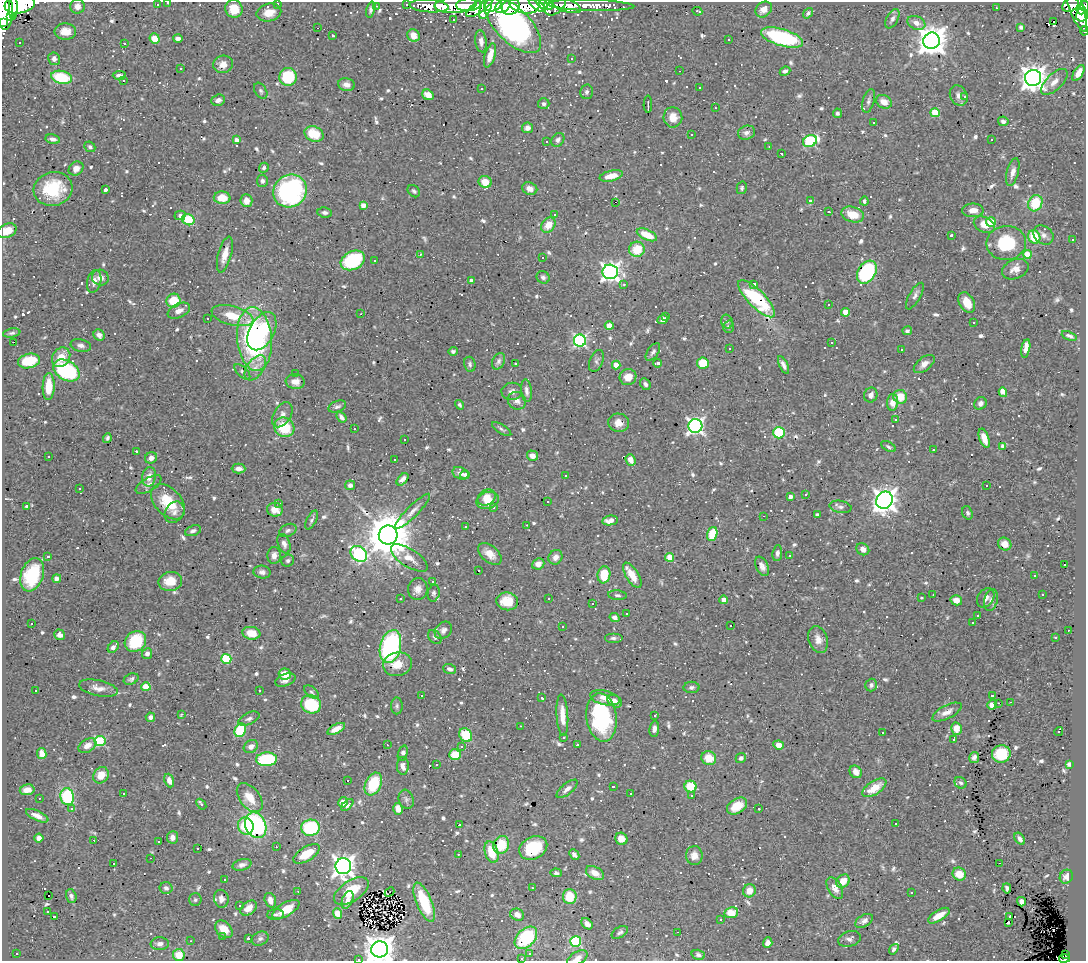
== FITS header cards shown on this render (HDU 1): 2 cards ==
NAXIS1  =                 1084
NAXIS2  =                  959

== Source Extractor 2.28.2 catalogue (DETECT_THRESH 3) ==
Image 1084 x 959 px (HDU 1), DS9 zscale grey, 1 PNG px = 1 image px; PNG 1088 x 963 px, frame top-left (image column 1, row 959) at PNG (2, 2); each listed source drawn as its Kron ellipse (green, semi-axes under 4 px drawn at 4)
Background 0.554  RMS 0.028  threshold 0.0852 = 3 sigma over >= 5 px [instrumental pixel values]
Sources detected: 990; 2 with non-positive FLUX_AUTO (blend fragments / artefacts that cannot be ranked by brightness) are neither listed nor drawn; of the other 988, the 500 brightest by FLUX_AUTO listed and drawn (488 fainter detections omitted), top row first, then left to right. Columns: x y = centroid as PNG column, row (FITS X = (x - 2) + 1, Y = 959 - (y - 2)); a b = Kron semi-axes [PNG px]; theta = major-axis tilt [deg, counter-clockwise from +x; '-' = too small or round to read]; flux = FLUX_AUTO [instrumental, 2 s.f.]
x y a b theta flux
168 3 3 2 - 6.1
278 3 3 3 - 6
20 4 15 9 9 1600
407 4 3 2 - 11
157 5 3 3 - 30
456 5 21 8 4 1100
468 5 12 6 5 1000
493 5 9 6 12 570
503 5 9 6 43 410
524 5 15 8 -10 1400
537 5 10 4 -37 520
543 5 5 4 - 290
549 5 5 4 - 370
566 5 15 6 -19 350
591 5 43 5 -2 250
1070 5 9 6 33 140
77 6 7 7 - 12
376 6 3 2 - 4.8
429 6 19 6 -4 270
480 6 16 6 37 500
556 6 12 7 41 190
1076 6 27 7 -70 440
1085 6 5 2 - 76
13 7 13 4 89 970
486 7 12 5 71 460
511 7 9 7 24 830
996 8 3 2 - 6.5
4 9 20 8 -87 2500
234 9 9 8 - 34
371 9 8 4 74 5.4
764 9 9 7 38 15
1081 10 5 4 - 150
697 11 5 3 - 9.7
269 13 12 9 13 22
808 13 6 4 51 4.4
1082 15 7 5 74 250
11 16 3 3 - 520
892 19 10 5 61 7.6
453 20 3 3 - 13
1054 21 3 3 - 660
2 23 3 2 - 180
916 23 9 6 -22 12
513 25 36 17 -44 1300
1021 27 4 3 - 4.5
317 28 3 2 - 7.9
65 31 11 8 -4 21
1084 31 4 2 - 16
414 35 6 6 - 21
333 36 3 3 - 6.2
782 38 22 8 -17 190
155 39 5 5 - 34
178 39 5 4 - 7
729 39 3 3 - 41
481 41 11 5 -82 11
931 41 8 8 - 2900
19 42 3 3 - 8.1
124 43 3 3 - 11
490 55 12 5 73 21
572 58 3 3 - 6.5
54 59 6 6 - 7
223 64 10 8 11 17
181 69 3 3 - 14
679 71 3 2 - 5
785 71 5 4 - 5.8
1078 73 9 4 59 16
119 75 6 4 3 6.5
61 77 10 6 -14 92
288 77 9 8 - 110
1033 78 8 8 - 2000
123 81 3 3 - 130
1054 82 16 8 44 17
346 85 8 6 -11 12
699 87 3 3 - 4.7
482 89 3 3 - 4.6
261 91 9 5 -58 4.8
587 92 7 6 - 5.5
428 95 6 5 - 23
959 95 10 8 -60 10
965 96 3 3 - 7
218 100 7 5 19 9
869 101 12 6 74 6.8
884 102 8 6 -27 19
544 104 6 5 - 5.3
648 104 9 2 89 6.7
715 108 3 2 - 6.1
837 113 5 4 - 4.4
935 113 4 4 - 78
673 117 10 9 - 20
1003 121 5 4 - 6.9
874 122 3 3 - 66
527 128 5 5 - 8.9
746 133 9 7 16 7.6
314 134 10 7 -22 53
691 135 3 3 - 6.8
53 139 7 4 -10 7.5
236 140 4 4 - 10
558 140 7 6 - 6.6
992 140 3 3 - 43
546 141 3 3 - 24
810 141 7 5 26 200
769 146 3 2 - 6.3
90 147 6 4 -42 4.3
781 153 3 3 - 5.1
76 168 8 6 36 15
264 168 5 4 - 4.8
1013 172 14 6 76 13
611 176 12 5 13 25
262 181 6 5 - 5.7
485 182 6 6 - 26
742 188 6 5 - 4.3
53 189 19 17 14 88
530 189 8 6 -20 12
105 190 3 3 - 24
290 191 17 16 - 320
414 191 7 5 -45 4.5
222 198 8 6 -2 36
246 201 6 6 - 18
810 201 4 3 - 6.1
864 201 4 3 - 4.5
615 202 3 2 - 1200
1035 203 8 6 64 64
363 205 4 4 - 17
973 210 11 7 1 18
829 212 3 3 - 12
325 213 7 5 -6 6.5
853 214 11 7 -17 39
180 215 5 4 - 6.4
555 215 3 3 - 5.5
188 220 6 5 - 71
991 222 5 4 - 84
548 225 8 6 50 28
984 225 11 7 -27 24
7 231 10 7 25 31
647 235 11 5 -25 41
951 235 3 3 - 4.6
1043 235 11 8 -40 11
1034 237 7 6 - 55
1073 239 3 3 - 6.5
1006 243 20 17 4 99
637 249 8 7 - 50
420 254 3 3 - 8.2
1027 254 4 4 - 49
225 255 18 6 75 21
542 257 3 3 - 510
353 260 13 9 27 140
375 261 3 3 - 6.4
1015 269 14 9 23 15
610 272 7 7 - 870
867 272 12 8 59 130
543 277 7 6 - 5.5
100 278 8 8 - 13
94 281 11 7 77 15
471 281 4 3 - 8.5
624 284 3 3 - 4.8
754 284 4 3 - 7.9
915 296 15 5 61 9.9
756 299 25 8 -46 130
173 301 7 7 - 44
967 302 11 7 -61 27
829 305 3 3 - 18
179 311 12 7 25 12
846 312 4 4 - 35
361 314 3 2 - 14
232 316 21 9 -15 43
665 316 3 2 - 23
208 319 3 3 - 17
663 319 5 4 - 14
727 322 7 5 -75 4.6
974 323 3 3 - 5
609 326 4 4 - 28
729 327 6 5 - 4.6
262 331 20 12 62 76
907 331 5 4 - 4.7
12 333 9 4 9 4.4
99 335 6 5 - 10
1069 336 8 4 -22 5.2
254 339 32 17 -85 350
580 341 6 6 - 330
14 342 3 2 - 16
831 343 3 3 - 56
81 345 10 6 -13 8.2
729 348 3 3 - 7.6
1026 348 9 4 80 25
901 349 3 2 - 4.3
453 351 5 4 - 4.4
653 352 10 5 55 5.6
61 357 10 8 53 30
29 361 11 7 13 68
498 361 8 6 63 5.7
596 361 11 6 68 6.5
515 363 3 3 - 5.8
657 363 4 3 - 9.4
703 363 6 5 - 51
470 364 7 5 -77 4.9
924 364 12 6 39 13
616 365 4 4 - 32
783 365 9 4 -64 8.3
255 368 14 8 54 15
66 370 14 9 -31 190
242 372 10 5 -44 4.7
296 374 3 3 - 35
628 377 8 8 - 21
295 382 9 7 -7 17
645 384 6 5 - 5.6
49 387 13 6 88 43
512 391 10 8 7 9.6
526 391 11 5 -85 8.6
1003 392 5 3 - 46
871 395 7 6 - 10
900 397 7 6 - 35
517 401 9 8 - 11
892 402 8 5 85 18
980 403 7 6 - 7.2
460 405 5 3 - 4.6
337 406 9 5 21 5.4
282 415 14 8 58 14
341 417 6 4 -53 9.2
896 420 3 3 - 9.8
619 423 10 9 - 17
695 426 7 7 - 590
284 427 10 9 - 70
354 429 3 3 - 14
502 429 11 4 -33 4.3
779 433 6 6 - 85
107 438 5 3 - 4.3
984 438 10 5 -71 19
405 440 3 2 - 4.4
1003 446 4 4 - 6.6
888 447 8 4 -29 4.5
933 450 3 2 - 6.4
136 451 3 3 - 23
49 456 3 2 - 7.6
532 456 6 5 - 12
151 458 6 5 - 9.7
394 459 3 3 - 46
630 460 6 4 -69 13
239 469 7 5 0 11
460 473 8 6 -24 7.2
465 475 5 4 - 5.1
565 475 3 3 - 25
149 477 10 7 80 17
403 479 7 4 46 9
149 485 14 6 31 9.9
350 485 5 5 - 5.8
987 486 3 3 - 820
79 488 3 3 - 4.3
806 494 3 3 - 13
790 497 4 3 - 9
487 498 9 7 33 22
885 500 9 8 - 1500
488 501 11 8 18 29
547 501 3 3 - 6.9
168 502 20 13 -47 64
279 503 3 3 - 15
27 507 4 3 - 7.9
840 507 11 6 -10 6.8
493 508 3 3 - 7.2
275 510 8 7 - 16
412 511 24 5 45 15
174 512 11 9 55 11
967 513 7 5 -69 4.4
817 514 3 3 - 4.8
763 516 3 2 - 14
312 520 10 4 63 5
610 520 7 5 11 16
527 525 3 2 - 7.7
466 527 3 3 - 8.1
288 530 9 6 26 6
193 531 8 5 19 5.7
712 534 7 5 72 69
388 535 9 9 - 9500
284 544 10 6 -70 9.2
1005 544 7 6 - 16
863 549 6 5 - 12
777 553 8 5 83 5.9
359 554 9 7 -38 270
490 554 14 8 -40 21
274 555 8 6 88 12
47 556 3 3 - 6.1
789 556 3 3 - 5.2
555 557 8 6 55 12
670 557 4 4 - 37
409 558 21 9 -33 22
288 561 7 5 29 4.4
538 564 6 5 - 13
1064 565 3 3 - 99
762 566 10 6 -63 9.5
478 571 3 2 - 4.8
262 572 8 6 -7 8
32 575 17 11 70 110
604 575 8 6 82 51
632 575 14 6 -59 35
1034 576 3 3 - 55
57 578 4 4 - 6.8
170 581 12 9 9 30
433 582 3 3 - 220
418 589 11 9 80 15
434 593 8 6 77 6.1
617 595 9 4 -5 4.7
933 595 3 2 - 5
1042 595 3 3 - 5.6
549 598 3 3 - 5.2
921 598 3 3 - 58
986 598 10 8 54 10
400 599 3 3 - 5.5
724 600 4 4 - 20
956 600 6 5 - 13
991 600 11 6 76 8
507 601 11 9 -7 14
593 603 3 3 - 86
626 614 3 3 - 4.4
978 615 3 3 - 150
615 618 5 4 - 8.5
32 623 3 3 - 41
972 623 3 3 - 140
562 626 3 3 - 5.6
730 626 3 3 - 4.7
443 630 10 7 46 9.1
1068 630 2 2 - 6.1
251 633 9 6 -10 30
60 635 5 5 - 12
435 637 8 5 -50 4.9
613 638 9 5 0 5.7
1055 638 3 3 - 10
818 639 14 9 -70 16
135 641 11 10 - 88
113 647 6 4 51 7.8
390 647 17 10 75 310
147 654 5 5 - 7.6
226 659 5 5 - 120
397 664 14 12 15 33
450 669 7 4 -20 8
285 674 6 6 - 29
131 679 7 5 22 5.4
285 680 10 6 20 10
871 685 6 6 - 5.4
146 687 4 4 - 48
691 687 8 5 2 4.9
98 688 20 8 -13 16
35 690 3 3 - 20
259 690 3 3 - 8.1
312 692 9 5 -38 5
422 696 3 3 - 500
992 696 3 3 - 79
542 698 3 3 - 6.8
605 698 15 7 -13 20
615 701 8 5 -30 15
1011 702 3 2 - 9.4
998 703 3 2 - 4.8
311 704 10 9 - 100
992 705 5 5 - 19
397 706 8 6 -90 4.7
947 712 16 6 27 16
181 714 3 3 - 6
562 715 21 5 -86 23
655 715 3 3 - 270
150 717 5 4 - 7.9
602 717 24 15 -83 220
249 719 11 6 24 6.8
521 726 3 2 - 6.2
336 729 10 4 28 20
654 729 8 5 82 7.8
957 729 6 5 - 28
240 730 7 5 66 110
1059 731 4 3 - 26
882 733 3 3 - 21
466 735 7 6 - 65
563 737 3 3 - 7.1
954 740 4 3 - 12
100 741 5 5 - 160
387 745 3 2 - 4.5
577 745 3 3 - 17
779 745 5 4 - 17
87 746 10 6 31 18
462 746 3 3 - 55
251 747 7 6 - 10
403 753 8 4 71 9.1
42 754 5 4 - 20
1001 754 9 9 - 68
455 755 6 5 - 43
974 757 5 5 - 6.8
709 758 7 7 - 35
741 758 5 5 - 5.5
266 759 10 7 3 130
1069 764 4 4 - 4.9
436 765 3 3 - 7.2
403 766 9 6 -89 12
856 772 7 5 -52 15
101 775 8 7 - 27
169 781 7 4 -69 12
347 781 3 3 - 72
961 783 6 5 - 5.5
373 784 12 8 66 78
613 786 3 3 - 71
690 786 6 6 - 55
874 788 13 6 34 35
567 789 13 5 40 10
27 790 7 5 10 16
123 793 3 3 - 16
630 794 3 2 - 8.2
692 796 3 3 - 32
67 797 8 6 -81 130
39 798 3 2 - 7.5
250 798 17 10 -52 33
406 799 10 7 -73 6.7
343 802 5 4 - 20
201 804 6 3 -51 5.9
347 805 7 4 46 6.2
737 806 11 7 32 34
72 809 4 3 - 6.3
398 809 6 5 - 17
759 809 3 3 - 33
37 816 12 5 -26 14
896 824 3 3 - 18
256 825 13 10 -66 230
459 825 3 3 - 9.1
246 826 9 7 -73 63
310 828 9 8 - 140
172 837 6 5 - 10
39 838 4 4 - 9.2
621 839 6 6 - 20
1020 839 7 4 -57 7.7
94 840 2 2 - 10
159 842 3 3 - 7.4
501 845 9 7 64 48
276 847 2 2 - 10
198 848 3 3 - 29
533 848 15 11 26 86
491 852 11 6 -71 41
307 854 15 7 31 43
458 854 3 2 - 11
574 855 6 4 -47 6
694 856 9 8 - 17
151 858 3 2 - 6.1
114 863 3 3 - 780
1000 863 3 2 - 11
242 865 9 5 15 8.1
343 866 8 8 - 1400
556 873 6 4 -6 4.6
595 873 10 6 -31 21
959 874 7 6 - 34
1066 877 7 6 - 8.6
225 880 3 3 - 11
843 881 7 6 - 23
166 888 6 6 - 6.7
532 888 3 3 - 5.2
835 888 12 6 -59 16
1007 888 5 4 - 4.8
298 891 3 2 - 6
351 891 20 10 34 53
749 891 6 6 - 22
390 892 5 3 - 4.4
911 893 3 3 - 4.7
49 896 3 2 - 9.9
71 896 7 5 -72 5.7
570 897 7 7 - 49
221 899 9 7 -78 9.8
195 900 6 6 - 4.5
270 900 7 5 -73 13
347 900 9 5 67 11
424 902 21 7 -68 86
1021 902 5 4 - 10
240 906 3 3 - 120
249 908 9 6 39 18
286 909 15 6 30 36
48 911 3 3 - 36
337 913 5 4 - 22
731 913 7 5 10 35
276 914 8 5 3 5
517 915 7 5 -24 13
939 916 12 5 32 26
1010 916 3 3 - 23
54 917 3 3 - 220
721 919 3 3 - 13
864 921 9 5 31 10
1008 923 3 3 - 11
587 924 6 4 -44 12
224 929 10 7 -45 26
620 932 9 5 32 5.2
678 932 3 2 - 13
223 937 3 3 - 7.6
248 938 3 3 - 6.5
526 938 13 9 45 150
260 939 9 6 23 6.1
849 939 11 7 19 8
191 941 3 2 - 7.4
576 942 5 5 - 180
768 943 5 4 - 10
160 944 9 6 3 9.3
380 949 8 8 - 3000
894 949 6 4 52 5.4
16 953 3 3 - 9.3
530 954 4 3 - 4.7
179 955 6 5 - 34
698 955 7 5 -16 5.7
1066 955 3 2 - 5
521 958 3 3 - 7.7
577 958 11 6 30 11
358 959 3 2 - 82
1064 959 5 4 - 30
At the frame edge (FLAGS 8, measured only in part): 13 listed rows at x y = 168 3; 278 3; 20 4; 1085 6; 4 9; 2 23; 1084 31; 7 231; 380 949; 521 958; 577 958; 358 959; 1064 959
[488 fainter detections neither listed nor drawn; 2 non-positive-flux detections neither listed nor drawn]